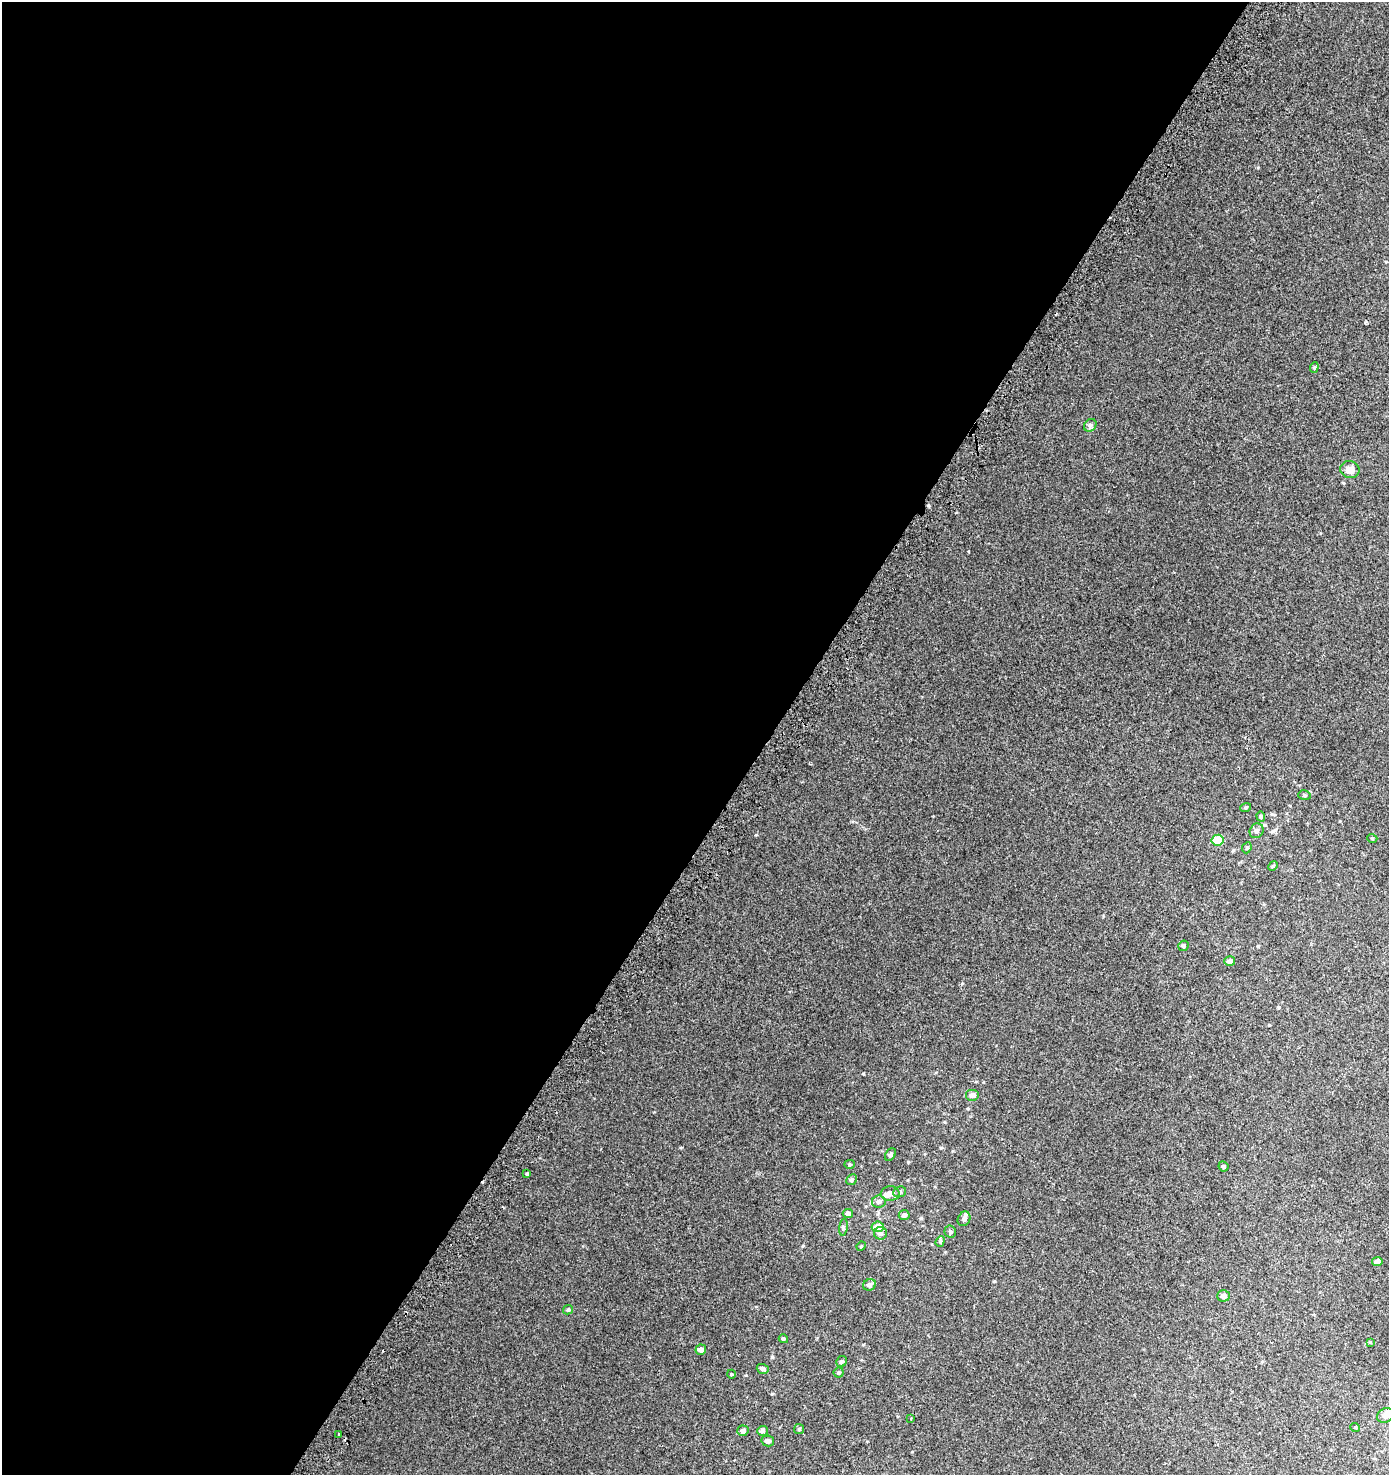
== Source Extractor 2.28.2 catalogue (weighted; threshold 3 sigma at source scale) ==
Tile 5 of 4 x 4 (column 1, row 2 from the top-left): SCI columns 312-1698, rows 3011-4483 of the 6086 x 6030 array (HDU 1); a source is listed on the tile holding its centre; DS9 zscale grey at full resolution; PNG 1391 x 1477 px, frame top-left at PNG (2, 2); each listed source drawn as its Kron ellipse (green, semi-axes under 4 px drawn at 4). Shown black and unused: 55% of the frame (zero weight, under 2 of 3 exposures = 3% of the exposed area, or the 3 px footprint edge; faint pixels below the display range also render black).
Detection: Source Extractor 2.28.2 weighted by HDU 2 'WHT'; one run over the whole footprint, this tile lists its part. Background 0.00795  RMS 0.0063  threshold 0.0283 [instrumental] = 3 sigma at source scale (4.5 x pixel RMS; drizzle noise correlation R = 1.50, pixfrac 1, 0.0396/0.0396 arcsec/px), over >= 5 px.
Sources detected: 54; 1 inside a brighter object's white glare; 2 cosmic-ray / hot-pixel residue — neither listed nor drawn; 1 inside a brighter listed object's ellipse — not listed separately; the other 50 listed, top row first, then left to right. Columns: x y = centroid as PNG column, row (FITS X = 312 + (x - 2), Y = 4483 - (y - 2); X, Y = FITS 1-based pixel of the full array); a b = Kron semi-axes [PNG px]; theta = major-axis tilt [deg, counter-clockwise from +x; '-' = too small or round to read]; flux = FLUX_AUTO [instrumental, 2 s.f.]
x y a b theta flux
1314 367 5 4 - 0.65
1090 425 7 5 44 1.2
1350 470 9 8 - 4.7
1304 795 6 5 - 0.88
1246 807 5 3 - 0.63
1261 816 5 4 - 0.68
1256 831 7 6 - 1.7
1372 838 5 3 - 0.47
1218 840 6 5 - 16
1247 848 6 4 67 0.83
1273 866 5 4 - 0.63
1183 946 5 5 - 0.88
1230 961 5 5 - 2.4
973 1095 7 6 - 2.3
890 1154 7 5 57 1.1
849 1164 5 4 - 0.71
1223 1166 5 5 - 0.92
527 1174 3 3 - 0.73
852 1180 5 5 - 1.2
900 1192 6 5 - 1.1
890 1193 9 7 7 3.5
879 1201 7 6 - 1.7
848 1213 5 4 - 1.6
904 1215 5 5 - 1.7
964 1219 7 6 - 2.1
843 1227 8 4 82 0.95
878 1227 6 5 - 7.9
950 1231 6 6 - 1.2
880 1233 6 6 - 1.7
940 1241 5 4 - 0.84
861 1246 5 4 - 0.56
1377 1261 5 4 - 2.7
870 1285 6 5 - 2.3
1223 1296 6 5 - 2.4
568 1310 5 4 - 0.98
783 1339 4 4 - 0.86
1370 1342 4 4 - 0.46
701 1350 5 5 - 3.6
841 1361 6 5 - 1.2
763 1369 6 5 - 1.6
839 1373 5 5 - 0.85
731 1374 4 3 - 0.46
1385 1415 9 7 28 3.8
911 1419 3 2 - 0.58
1355 1427 5 3 - 0.44
799 1429 5 5 - 0.74
743 1431 6 5 - 1.9
762 1431 5 5 - 1.8
338 1434 3 3 - 2.5
768 1441 6 5 - 2
Isophote crosses this tile's border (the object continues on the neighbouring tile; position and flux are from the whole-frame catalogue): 1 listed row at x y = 1385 1415
Unlisted compact peaks at least as high as the median listed source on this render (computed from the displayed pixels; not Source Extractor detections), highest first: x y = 756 835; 863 1074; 772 1394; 681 1148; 908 1162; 962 983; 968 551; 803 1246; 746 1375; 1258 946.